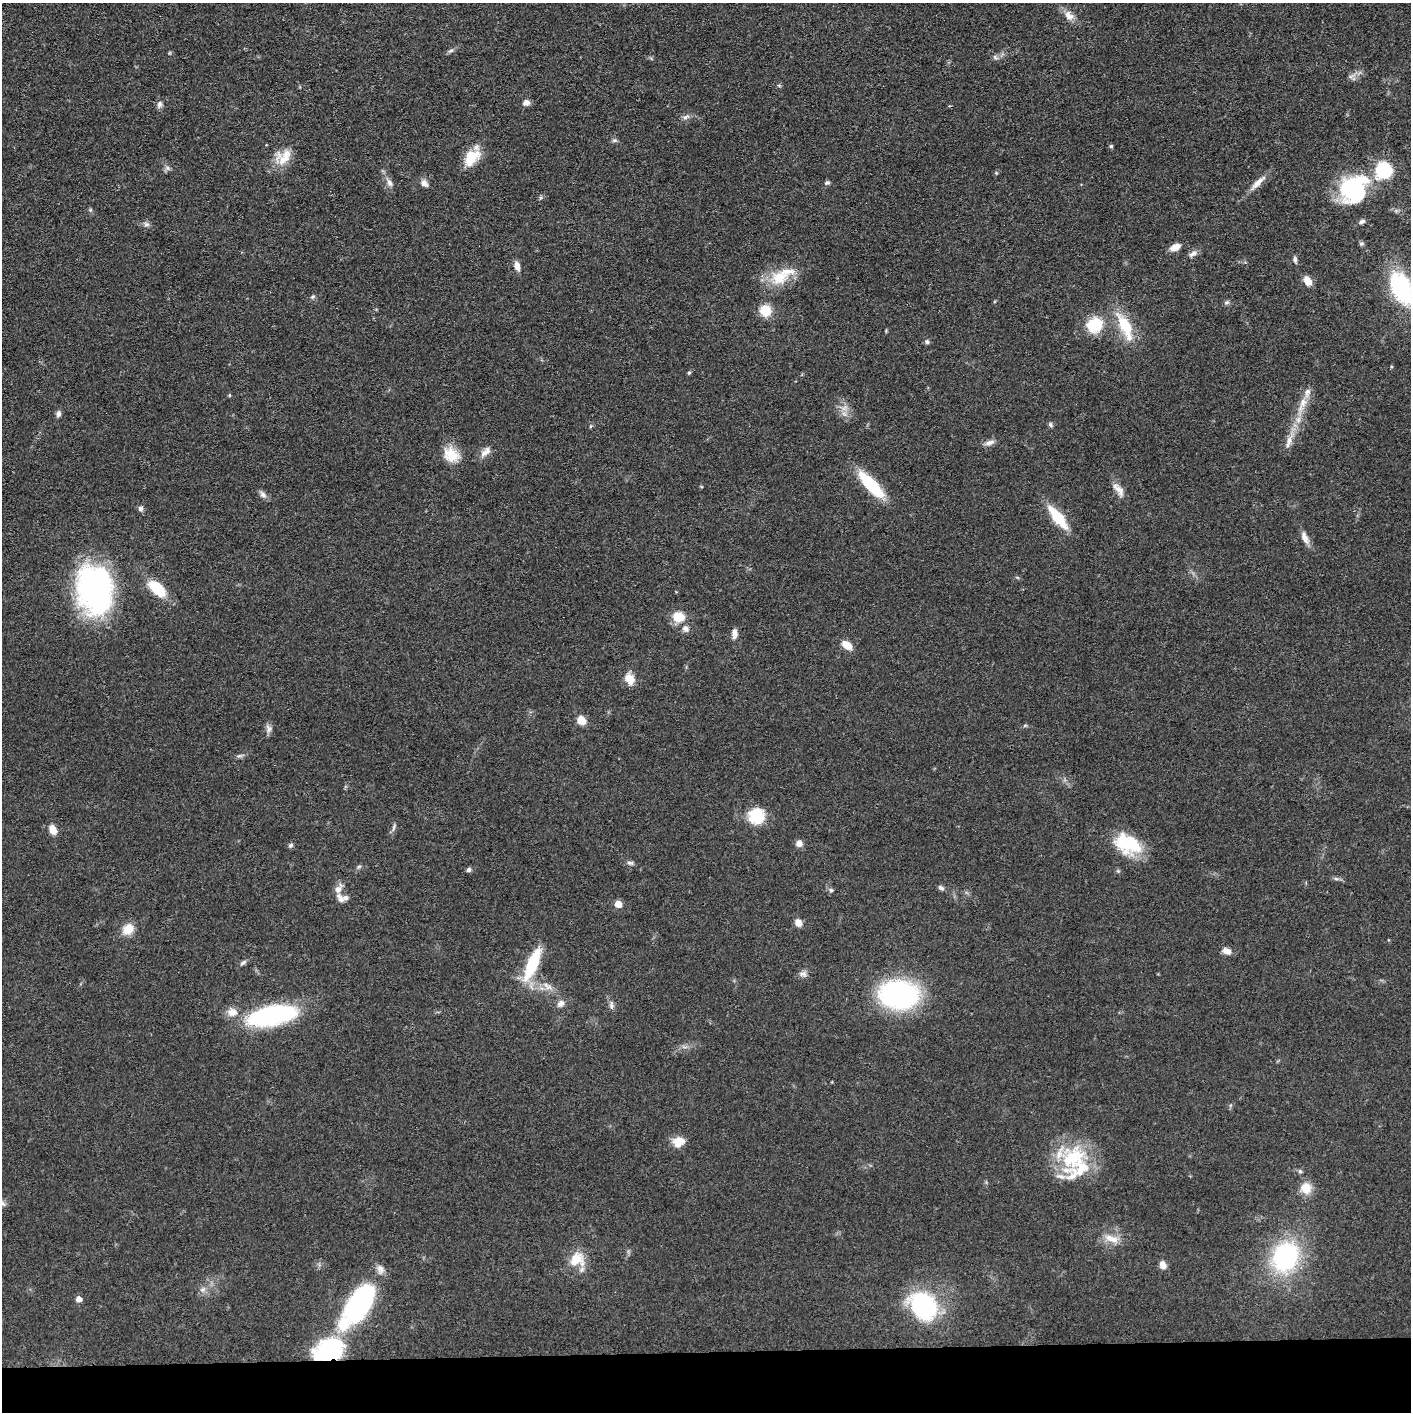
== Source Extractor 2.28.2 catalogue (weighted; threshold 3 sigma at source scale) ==
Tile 8 of 3 x 3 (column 2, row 3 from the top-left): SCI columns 1413-2821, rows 16-1425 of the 4232 x 4261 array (HDU 1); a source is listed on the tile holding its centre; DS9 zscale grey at full resolution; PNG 1413 x 1414 px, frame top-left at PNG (2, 3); no overlay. Shown black and unused: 4% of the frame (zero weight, under 3 of 4 exposures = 1% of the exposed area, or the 3 px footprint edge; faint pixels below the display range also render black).
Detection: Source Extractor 2.28.2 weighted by HDU 2 'WHT'; one run over the whole footprint, this tile lists its part. Background 0.0571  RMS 0.0052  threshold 0.0235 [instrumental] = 3 sigma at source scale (4.5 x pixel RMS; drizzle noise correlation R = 1.50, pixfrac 1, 0.05/0.05 arcsec/px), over >= 5 px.
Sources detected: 121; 3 inside a brighter object's white glare — not listed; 11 inside a brighter listed object's ellipse — not listed separately; the other 107 listed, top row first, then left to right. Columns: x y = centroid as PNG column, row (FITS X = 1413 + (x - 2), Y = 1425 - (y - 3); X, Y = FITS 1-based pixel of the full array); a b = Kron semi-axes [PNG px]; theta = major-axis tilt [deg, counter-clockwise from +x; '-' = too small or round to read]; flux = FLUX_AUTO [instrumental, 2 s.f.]
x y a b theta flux
1069 16 15 10 -44 4.6
451 50 9 5 22 1.3
995 57 7 4 -57 1
526 103 10 7 15 2.3
159 104 10 7 73 1.9
686 117 10 5 25 1.7
614 140 7 5 2 1.1
1111 146 5 5 - 0.78
472 158 25 14 51 12
283 160 17 10 39 7.3
167 168 7 6 - 1.5
1384 170 9 9 - 64
996 173 4 4 - 0.57
389 183 11 7 -68 2.5
424 183 11 7 -52 2.5
827 183 7 5 4 1.1
1257 183 26 7 44 5.2
1354 190 42 27 58 48
1362 221 8 5 26 1.5
146 224 8 7 - 1.6
1361 244 7 5 0 0.97
1175 247 12 7 24 4.6
1193 253 12 6 30 2.5
1295 260 9 5 -82 1.3
517 266 11 6 -74 3.4
779 277 28 20 13 16
1308 281 11 8 -59 4.6
1401 288 36 20 -65 52
313 297 7 5 22 0.96
1226 302 8 5 20 1.1
765 311 11 10 - 11
1094 325 21 19 37 16
1125 326 37 13 -65 19
886 331 5 3 - 0.5
927 342 7 6 - 1.2
1391 367 5 3 - 0.51
689 373 5 4 - 0.65
229 395 5 3 - 0.53
1302 404 28 10 68 9.2
844 408 8 6 44 2.6
58 414 8 6 80 1.8
1050 425 7 5 -57 1
591 426 6 3 70 0.61
990 442 13 6 17 2.5
1289 442 20 7 73 4.7
484 453 14 8 62 3.3
451 455 21 17 -35 11
871 485 34 11 -47 28
1119 489 21 9 -58 4.6
263 494 11 7 -45 2
140 508 7 6 - 1.7
1058 518 28 9 -52 19
1305 538 18 8 -63 3.8
1017 577 6 3 -19 0.61
157 588 18 10 -42 21
95 590 54 37 -80 100
679 617 11 9 -14 11
686 629 10 8 -42 2.4
734 633 12 7 -90 2.9
847 645 12 8 -38 6.5
629 679 13 10 -61 6.9
581 720 9 8 - 6.1
1025 725 6 4 19 0.66
269 729 11 8 88 2.3
240 756 9 4 9 1.2
757 816 17 16 - 18
394 827 12 4 71 1.4
53 830 11 8 -64 5.1
799 843 8 7 - 3.2
1127 844 31 20 -26 27
290 845 7 5 43 1.1
630 863 11 4 -1 1.3
359 867 6 4 2 0.82
469 870 6 5 - 1.4
1118 871 5 5 - 0.69
1336 879 6 4 -2 1.1
941 888 8 5 -33 1.5
338 889 13 7 60 3.7
831 890 5 5 - 1
340 898 15 7 -57 2.9
618 904 5 5 - 8.3
798 923 8 7 - 3.9
128 929 13 10 40 8.2
1227 951 10 7 -25 3.5
243 963 11 5 40 1.4
532 964 32 10 66 31
803 974 10 8 -13 2.2
548 987 10 7 -20 3
899 994 27 19 -6 130
561 1003 9 7 42 2.9
611 1005 12 6 -85 2
232 1012 15 12 -11 5.4
272 1015 49 17 11 80
678 1142 12 10 24 8.1
1072 1158 45 26 49 33
1300 1171 6 5 - 1
1306 1188 14 14 - 7.4
1111 1239 22 9 -17 6.3
1285 1257 26 22 64 72
577 1259 20 18 25 12
1162 1265 9 7 -73 3.9
380 1269 13 9 -74 3.2
203 1289 9 7 42 2.3
79 1299 5 5 - 4.4
359 1303 39 22 55 95
923 1306 28 23 -45 68
327 1348 33 18 30 49
Overlapping masked pixels (flux is a lower limit): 1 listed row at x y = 327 1348
Isophote crosses this tile's border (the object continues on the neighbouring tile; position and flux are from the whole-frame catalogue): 1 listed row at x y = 1401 288